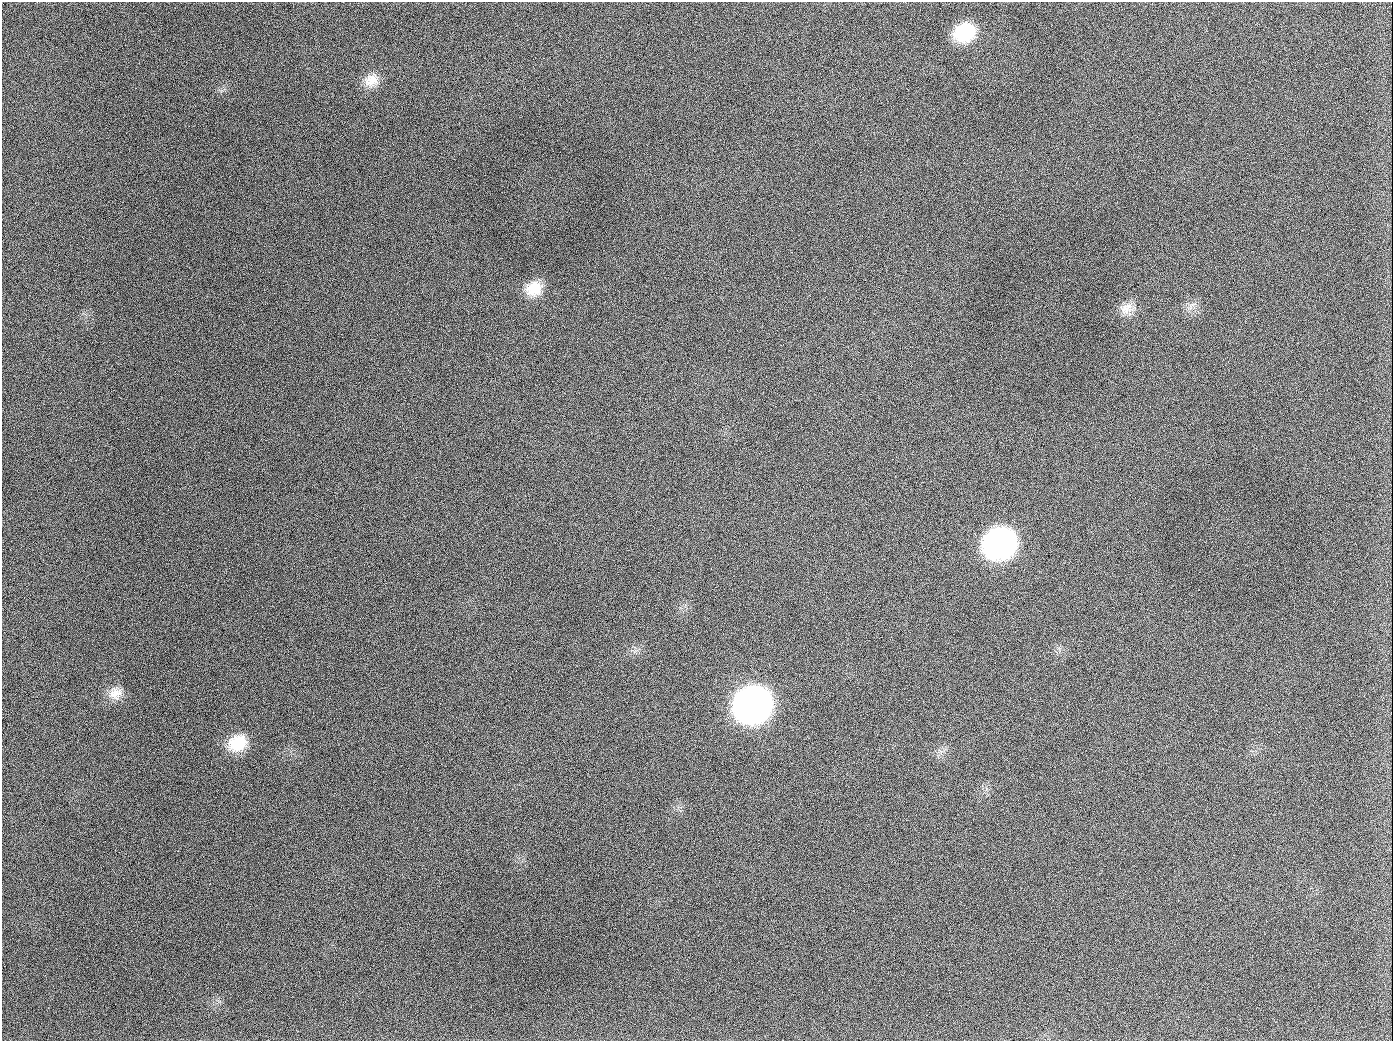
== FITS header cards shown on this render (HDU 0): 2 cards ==
NAXIS1  =                 1391
NAXIS2  =                 1039

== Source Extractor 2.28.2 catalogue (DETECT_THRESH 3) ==
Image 1391 x 1039 px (HDU 0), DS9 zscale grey, 1 PNG px = 1 image px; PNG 1395 x 1043 px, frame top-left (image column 1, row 1039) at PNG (2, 2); no overlay
Background 1710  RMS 75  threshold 224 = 3 sigma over >= 5 px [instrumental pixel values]
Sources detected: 12; all 12 listed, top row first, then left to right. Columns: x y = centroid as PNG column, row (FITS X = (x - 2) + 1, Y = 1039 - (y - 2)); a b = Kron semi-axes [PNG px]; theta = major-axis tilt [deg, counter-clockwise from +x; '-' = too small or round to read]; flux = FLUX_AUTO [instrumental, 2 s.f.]
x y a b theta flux
964 32 23 19 25 2.6e+05
371 80 20 16 36 7.9e+04
189 126 2 2 - 6.0e+03
534 289 21 17 26 1.1e+05
1192 305 8 5 36 1.9e+04
1125 309 17 14 -17 6.4e+04
654 407 2 2 - 2.9e+03
999 543 23 20 29 2.1e+06
115 693 18 16 36 6.9e+04
753 704 23 21 29 4.5e+06
237 743 24 18 26 1.6e+05
944 1026 3 2 - 4.2e+03